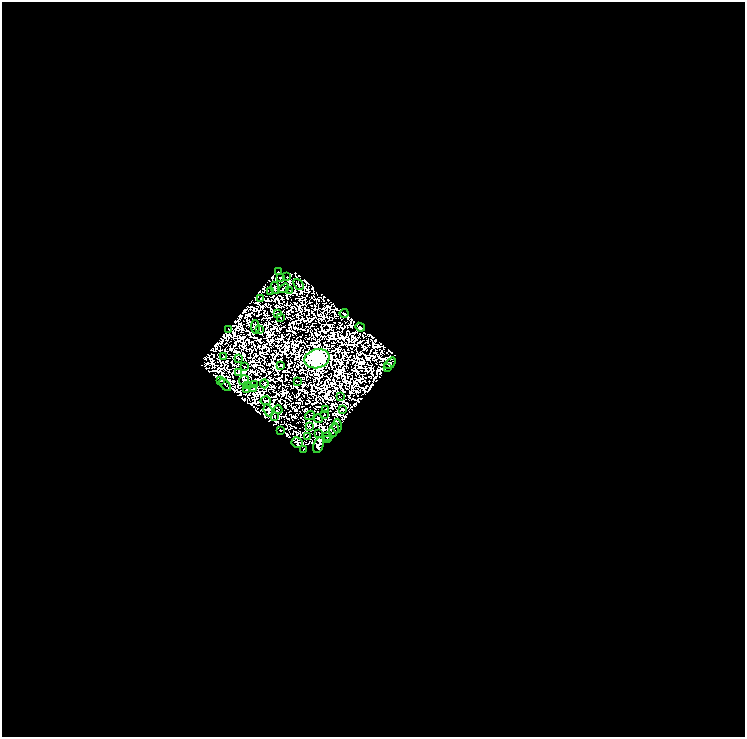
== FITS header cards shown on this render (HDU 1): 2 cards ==
NAXIS1  =                  743
NAXIS2  =                  735

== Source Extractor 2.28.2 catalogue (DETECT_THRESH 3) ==
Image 743 x 735 px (HDU 1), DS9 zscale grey, 1 PNG px = 1 image px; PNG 747 x 739 px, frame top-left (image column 1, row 735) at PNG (2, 2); each listed source drawn as its Kron ellipse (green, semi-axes under 4 px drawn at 4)
Background 0.0588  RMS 4.9e-06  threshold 1.46e-05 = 3 sigma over >= 5 px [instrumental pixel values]
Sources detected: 127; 73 with non-positive FLUX_AUTO (blend fragments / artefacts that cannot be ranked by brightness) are neither listed nor drawn; the other 54 listed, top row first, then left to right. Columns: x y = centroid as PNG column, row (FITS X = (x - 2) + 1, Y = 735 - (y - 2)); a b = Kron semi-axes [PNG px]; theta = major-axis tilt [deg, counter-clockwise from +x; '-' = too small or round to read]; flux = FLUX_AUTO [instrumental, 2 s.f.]
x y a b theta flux
278 272 3 2 - 0.82
287 277 3 2 - 0.22
280 278 2 2 - 0.78
298 284 6 2 -52 0.84
275 288 6 3 -79 0.014
284 288 6 2 37 0.6
289 290 3 2 - 0.22
271 292 3 2 - 0.043
261 299 3 2 - 1.1
344 313 4 3 - 0.42
277 314 3 2 - 0.93
280 317 2 2 - 0.087
255 327 7 3 -86 0.057
360 327 5 3 - 1.7
229 329 3 2 - 0.4
260 329 3 2 - 0.17
223 356 3 2 - 0.25
238 358 3 2 - 0.24
317 359 12 9 14 1300
390 363 7 3 48 1.2
281 365 3 2 - 0.35
244 366 3 2 - 0.19
387 368 3 2 - 0.8
239 372 4 3 - 0.31
244 380 5 5 - 1.3
220 381 4 2 - 1.4
297 381 3 2 - 0.46
264 384 4 2 - 0.52
225 385 7 3 -46 0.068
247 385 3 2 - 0.46
255 385 2 2 - 0.29
254 388 3 2 - 0.03
247 389 4 2 - 0.95
340 396 2 2 - 0.094
266 401 5 3 - 0.14
268 410 6 3 -68 0.33
278 410 4 2 - 0.45
326 410 4 3 - 0.05
342 410 3 3 - 0.57
324 415 2 2 - 0.51
274 416 3 2 - 0.19
310 416 5 2 - 0.88
319 419 4 2 - 0.44
309 426 3 2 - 1
337 426 7 4 -90 0.97
280 430 3 3 - 0.95
334 430 7 4 68 1.2
319 433 2 2 - 0.86
308 436 2 2 - 0.39
327 437 5 2 - 0.069
327 440 3 2 - 0.3
297 443 5 5 - 1.3
318 445 8 5 68 3.1
303 450 3 2 - 0.043
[73 non-positive-flux detections neither listed nor drawn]